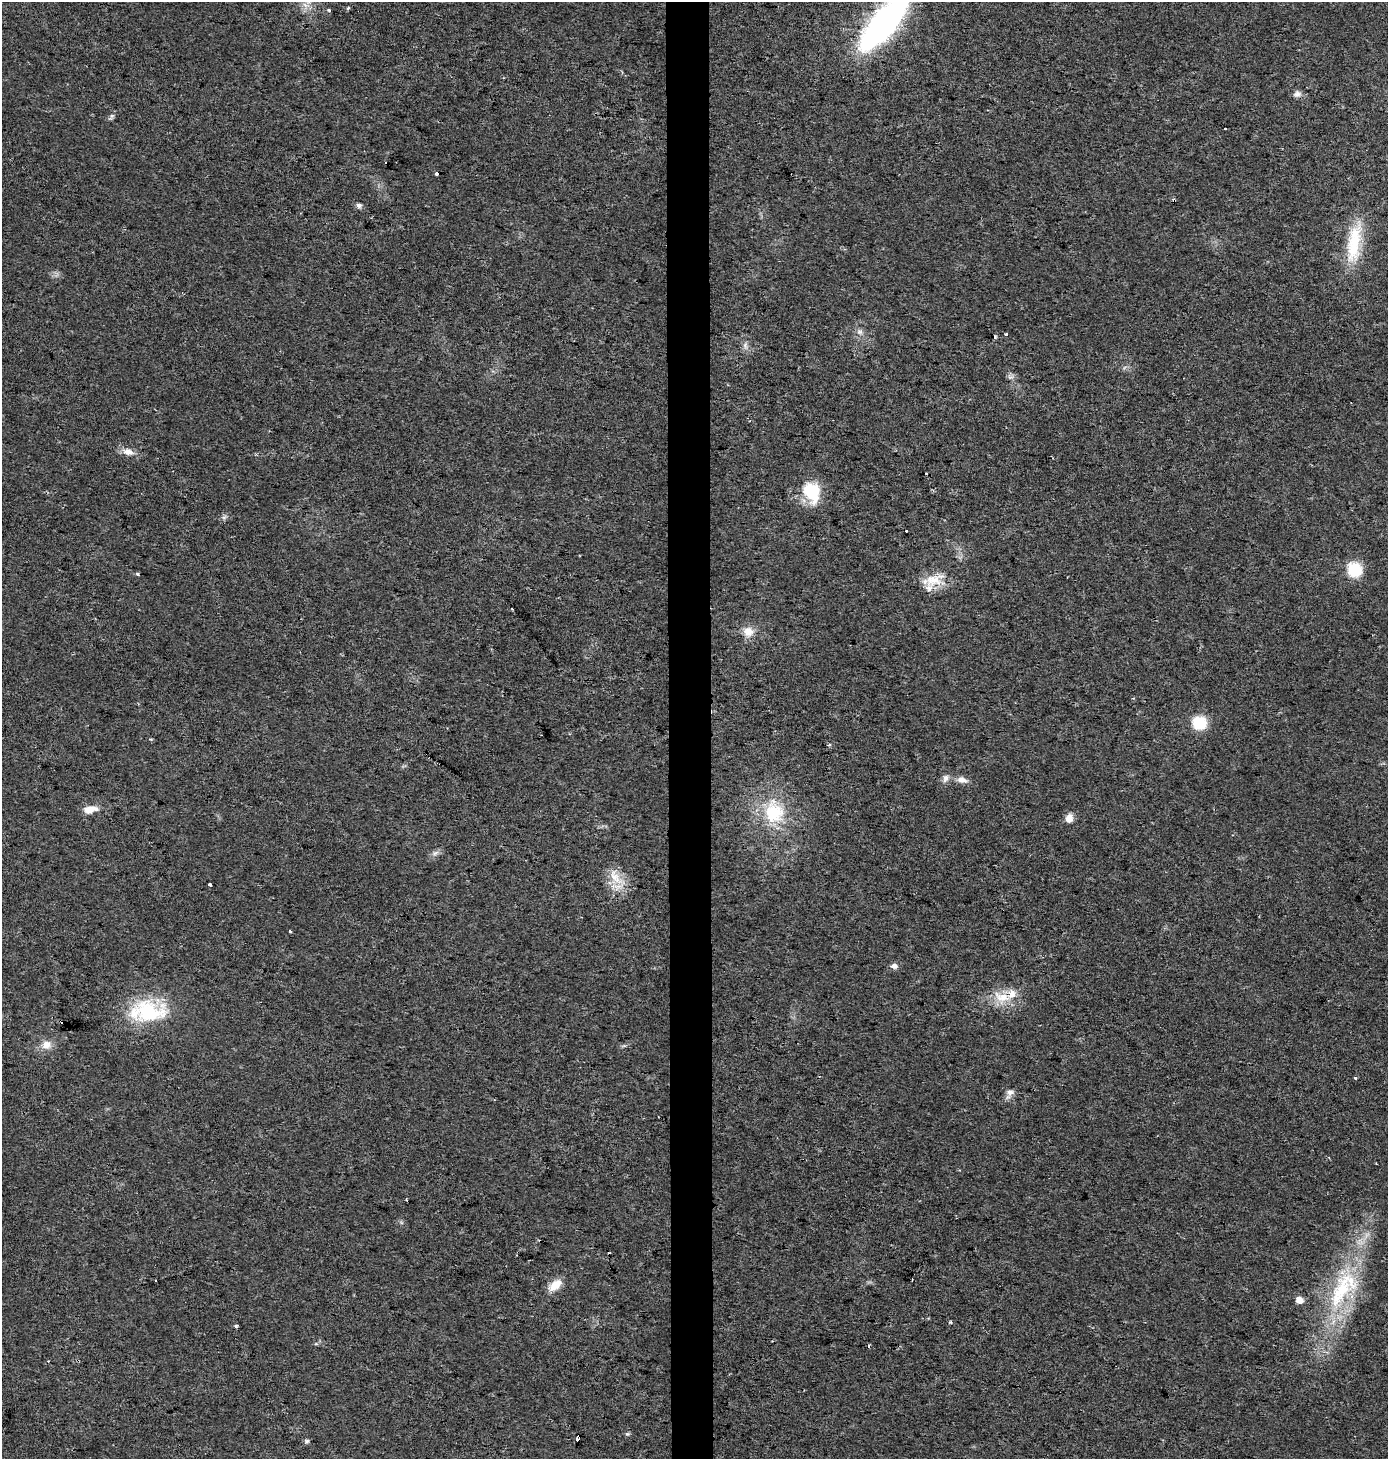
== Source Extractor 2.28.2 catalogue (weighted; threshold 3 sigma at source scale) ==
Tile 5 of 3 x 3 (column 2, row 2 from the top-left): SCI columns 1626-3011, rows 1459-2915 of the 4626 x 4380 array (HDU 1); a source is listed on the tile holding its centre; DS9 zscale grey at full resolution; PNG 1390 x 1461 px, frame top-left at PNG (2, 2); no overlay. Shown black and unused: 3% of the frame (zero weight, under 2 of 3 exposures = <1% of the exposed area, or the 3 px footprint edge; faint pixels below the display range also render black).
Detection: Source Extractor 2.28.2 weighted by HDU 2 'WHT'; one run over the whole footprint, this tile lists its part. Background 0.0439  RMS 0.0058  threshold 0.0263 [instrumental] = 3 sigma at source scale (4.5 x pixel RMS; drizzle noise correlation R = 1.50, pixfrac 1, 0.0396/0.0396 arcsec/px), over >= 5 px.
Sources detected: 60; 8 cosmic-ray / hot-pixel residue — not listed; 2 inside a brighter listed object's ellipse — not listed separately; the other 50 listed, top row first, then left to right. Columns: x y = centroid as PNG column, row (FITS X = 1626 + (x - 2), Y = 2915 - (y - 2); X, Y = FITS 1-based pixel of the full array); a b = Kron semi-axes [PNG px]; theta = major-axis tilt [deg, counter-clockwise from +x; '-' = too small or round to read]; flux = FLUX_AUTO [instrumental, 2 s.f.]
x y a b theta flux
305 5 9 5 -45 3
348 8 6 4 45 0.75
329 10 3 3 - 1.1
884 23 61 20 50 180
1297 94 11 8 10 2.6
111 117 12 5 61 1.4
386 162 3 3 - 1.3
436 174 4 3 - 4.1
1174 200 4 3 - 1.2
359 205 7 6 - 1.8
1354 243 57 17 82 31
860 332 9 7 -41 2.5
1006 334 4 3 - 3
995 337 3 3 - 1
745 346 10 6 -80 2.4
1010 377 9 3 5 1.4
128 452 15 9 -13 5.1
812 492 26 19 -71 23
224 517 7 6 - 1.5
1354 569 13 13 - 22
138 574 3 3 - 1.4
933 580 30 16 19 14
748 632 15 13 -9 6.9
1199 723 18 17 - 14
151 739 5 3 - 0.5
829 745 5 4 - 0.7
945 778 11 8 78 2.8
962 780 13 8 -16 4
90 809 18 9 9 6.6
774 812 32 26 -80 33
1069 818 12 9 73 4.2
435 853 10 6 20 2.2
616 877 30 13 -52 12
209 885 3 3 - 8.9
290 931 3 3 - 2.8
894 966 9 7 -13 2.3
1002 997 27 17 -9 15
148 1012 46 30 0 44
46 1045 13 12 - 5.6
1355 1078 3 3 - 1.4
1010 1092 10 8 16 2.9
555 1285 18 10 39 8.2
1341 1291 68 28 62 69
1299 1300 6 5 - 6.8
236 1326 4 4 - 0.87
316 1344 6 4 -17 0.72
868 1346 3 3 - 4.3
627 1434 6 5 - 1
577 1439 4 3 - 6.1
306 1441 7 6 - 1.2
Overlapping masked pixels (flux is a lower limit): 2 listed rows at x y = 1174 200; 577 1439
Isophote crosses this tile's border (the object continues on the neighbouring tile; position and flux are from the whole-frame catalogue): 1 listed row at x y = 884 23